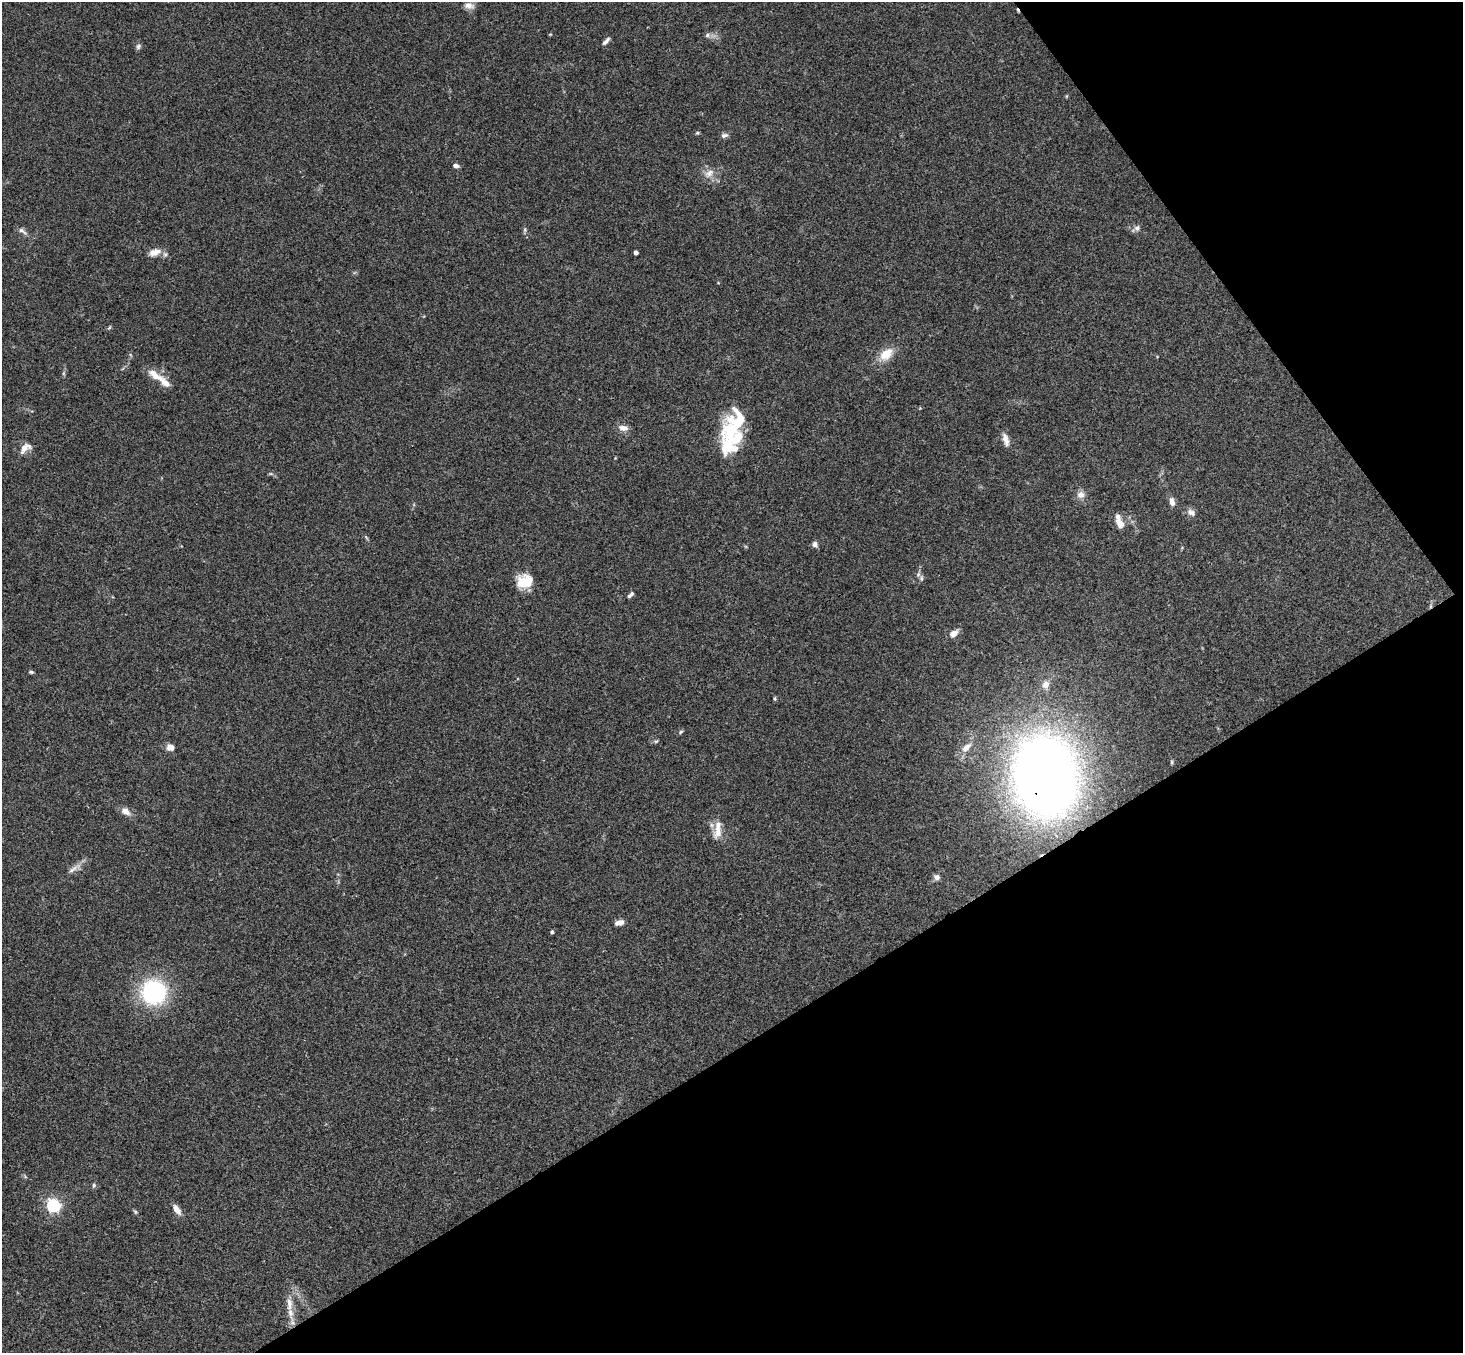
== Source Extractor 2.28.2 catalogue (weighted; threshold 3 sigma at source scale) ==
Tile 12 of 4 x 4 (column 4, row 3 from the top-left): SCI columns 4437-5897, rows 1682-3032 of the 5947 x 5928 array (HDU 1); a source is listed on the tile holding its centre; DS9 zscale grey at full resolution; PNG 1465 x 1355 px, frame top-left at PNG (2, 2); no overlay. Shown black and unused: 30% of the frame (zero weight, under 3 of 4 exposures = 6% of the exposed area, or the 3 px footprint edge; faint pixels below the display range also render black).
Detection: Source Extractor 2.28.2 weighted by HDU 2 'WHT'; one run over the whole footprint, this tile lists its part. Background 0.201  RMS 0.0082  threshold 0.0371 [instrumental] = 3 sigma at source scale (4.5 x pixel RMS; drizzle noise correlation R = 1.50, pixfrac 1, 0.05/0.05 arcsec/px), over >= 5 px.
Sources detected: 58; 1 cosmic-ray / hot-pixel residue — not listed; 8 inside a brighter listed object's ellipse — not listed separately; the other 49 listed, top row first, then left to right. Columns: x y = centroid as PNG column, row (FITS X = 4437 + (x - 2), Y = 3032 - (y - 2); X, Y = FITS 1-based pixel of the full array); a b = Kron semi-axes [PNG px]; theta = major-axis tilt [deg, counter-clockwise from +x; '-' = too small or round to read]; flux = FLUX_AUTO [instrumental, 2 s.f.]
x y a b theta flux
469 5 14 8 -10 5.2
707 35 6 5 - 1.9
606 41 11 4 46 2.7
138 47 8 6 60 1.9
697 133 5 4 - 1.1
724 135 9 6 3 2.6
456 166 7 5 -13 2.6
709 173 15 9 38 6.7
1137 228 8 7 - 2.8
525 230 6 4 -73 1.3
22 231 16 5 -36 3.4
155 252 17 9 17 8
636 253 4 4 - 3.1
109 328 5 4 - 1.1
886 354 20 13 39 13
154 374 19 9 -38 10
623 428 12 7 -11 5.6
730 433 36 25 -78 38
1006 440 18 7 -73 5.2
25 448 15 8 39 7.4
1080 495 11 10 - 4.7
1172 502 10 6 -79 4.4
1191 512 12 8 -27 4
1120 523 9 7 -55 7.8
815 544 8 7 - 2.5
921 578 7 5 84 1.8
525 581 17 14 10 18
630 595 9 4 45 2.2
954 633 10 7 33 6
31 672 6 4 -1 1.3
1046 684 9 8 - 5.1
775 699 5 4 - 1.1
681 732 6 4 33 1.2
656 741 6 4 18 1.1
170 747 8 7 - 5.4
966 747 15 8 42 6.6
1045 776 58 45 -81 850
125 811 13 8 -31 5.5
718 832 20 11 72 9.1
73 869 17 6 35 4.9
937 877 7 7 - 3.2
619 923 10 6 12 5
552 932 4 3 - 1.8
154 992 20 20 - 96
94 1185 7 5 75 1.5
53 1206 6 6 - 170
177 1210 14 7 -54 5.6
135 1212 6 4 -60 1.2
289 1304 20 8 -89 8.7
Overlapping masked pixels (flux is a lower limit): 1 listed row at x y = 1045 776